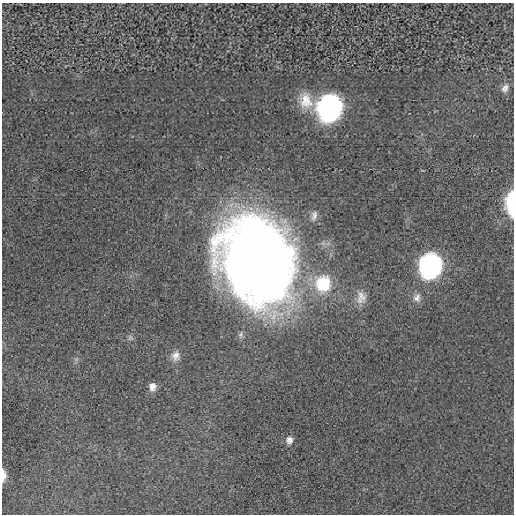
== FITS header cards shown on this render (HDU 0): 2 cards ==
NAXIS1  =                  512 / length of data axis 1
NAXIS2  =                  512 / length of data axis 2

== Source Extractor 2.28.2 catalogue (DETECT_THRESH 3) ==
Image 512 x 512 px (HDU 0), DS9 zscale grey, 1 PNG px = 1 image px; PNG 516 x 516 px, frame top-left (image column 1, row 512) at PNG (2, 3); no overlay
Background -2.81e-04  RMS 0.0036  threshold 0.0108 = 3 sigma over >= 5 px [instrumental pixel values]
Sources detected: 14; all 14 listed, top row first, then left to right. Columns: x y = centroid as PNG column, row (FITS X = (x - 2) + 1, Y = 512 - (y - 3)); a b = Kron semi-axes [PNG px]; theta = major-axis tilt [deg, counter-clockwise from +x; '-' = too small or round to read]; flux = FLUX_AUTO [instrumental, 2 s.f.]
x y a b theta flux
505 88 12 9 63 1.3
306 101 24 18 -74 5.7
330 107 13 11 80 280
511 203 18 7 90 18
314 216 14 7 74 1.2
256 259 70 54 -67 340
430 265 13 11 83 190
323 284 22 20 87 11
361 297 17 13 88 2.6
417 298 12 10 74 1.6
176 356 13 11 79 1.7
152 386 9 7 85 1.4
289 440 10 9 - 1.3
3 475 13 5 90 1.9
At the frame edge (FLAGS 8, measured only in part): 2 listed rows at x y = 511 203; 3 475